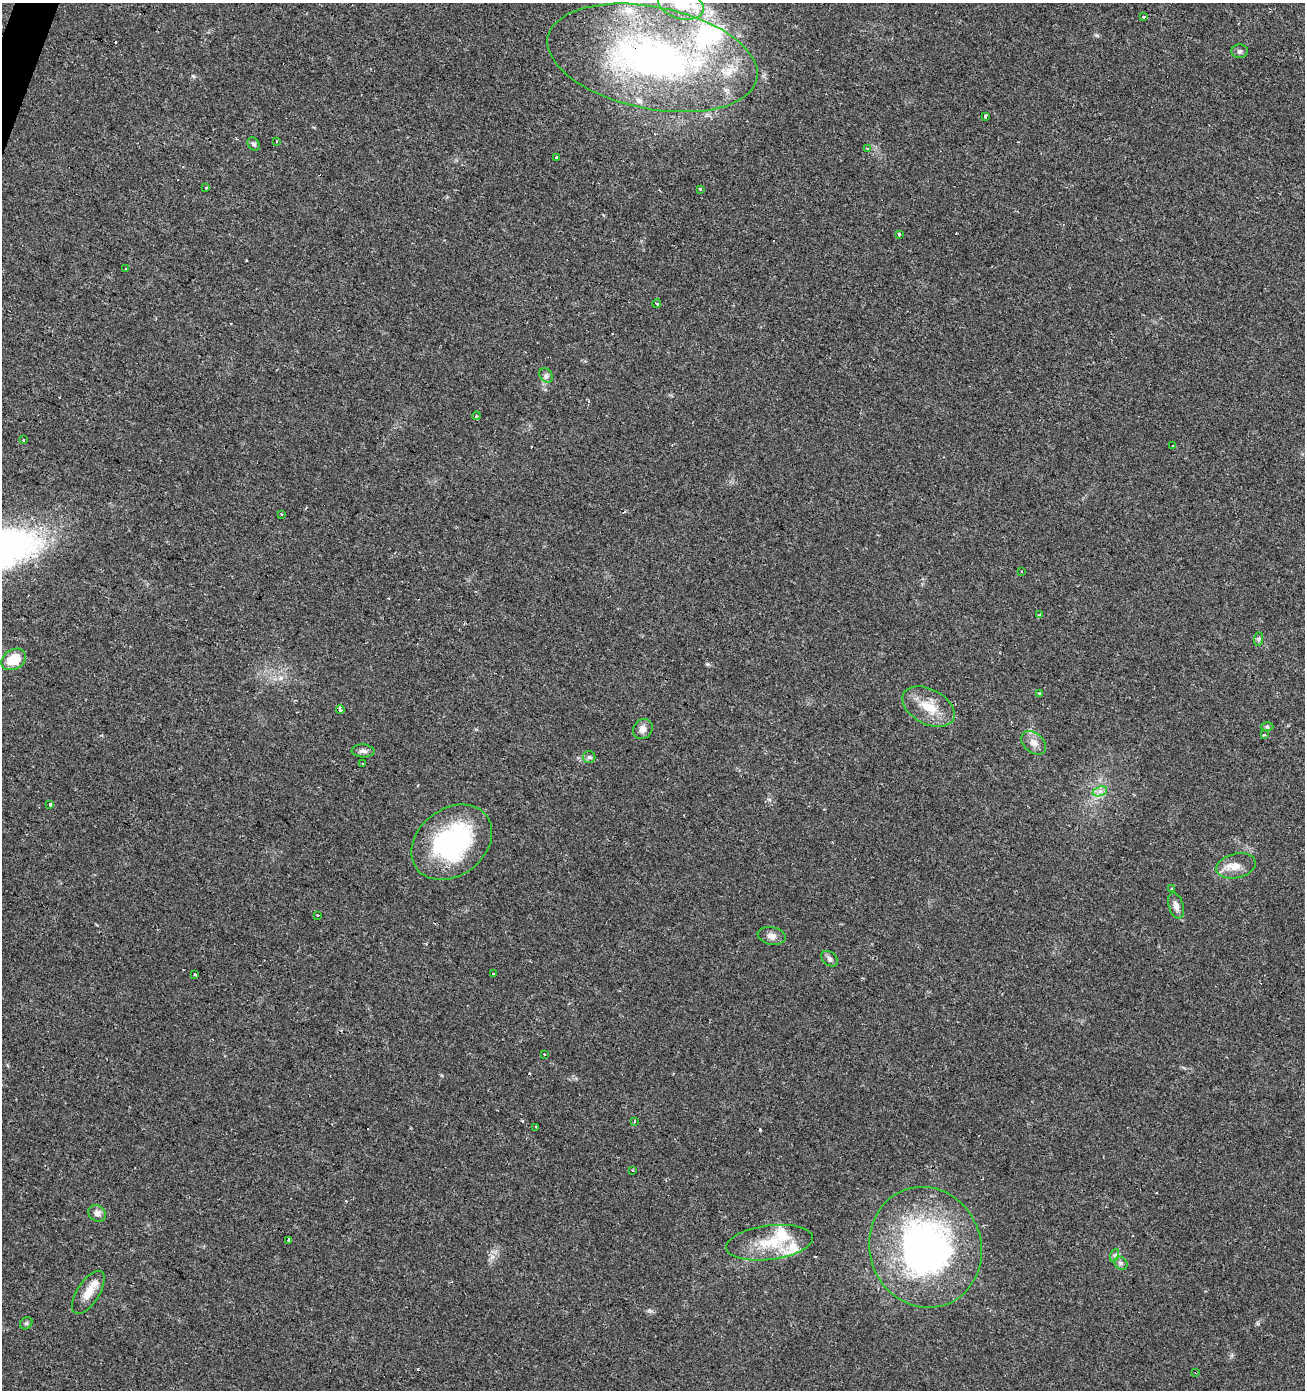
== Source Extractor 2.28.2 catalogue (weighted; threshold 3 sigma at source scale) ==
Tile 11 of 4 x 4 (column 3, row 3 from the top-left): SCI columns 2814-4116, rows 1396-2783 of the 5691 x 5558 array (HDU 1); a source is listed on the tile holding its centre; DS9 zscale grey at full resolution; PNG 1307 x 1392 px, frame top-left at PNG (2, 3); each listed source drawn as its Kron ellipse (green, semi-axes under 4 px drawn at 4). Shown black and unused: <1% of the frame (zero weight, under 2 of 3 exposures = <1% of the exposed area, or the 3 px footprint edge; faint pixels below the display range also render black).
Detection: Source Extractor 2.28.2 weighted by HDU 2 'WHT'; one run over the whole footprint, this tile lists its part. Background 0.0504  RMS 0.0045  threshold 0.0203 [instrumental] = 3 sigma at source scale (4.5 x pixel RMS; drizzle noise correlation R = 1.50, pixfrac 1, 0.0396/0.0396 arcsec/px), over >= 5 px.
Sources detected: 78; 1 inside a brighter object's white glare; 12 cosmic-ray / hot-pixel residue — neither listed nor drawn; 8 inside a brighter listed object's ellipse — not listed separately; the other 57 listed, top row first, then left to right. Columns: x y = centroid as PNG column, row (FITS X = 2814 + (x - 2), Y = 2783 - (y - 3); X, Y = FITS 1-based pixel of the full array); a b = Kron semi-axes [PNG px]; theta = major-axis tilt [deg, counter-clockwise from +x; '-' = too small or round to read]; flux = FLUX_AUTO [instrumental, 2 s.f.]
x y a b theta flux
681 5 23 14 -16 14
1144 17 4 3 - 1.3
1240 51 8 6 4 1.2
652 58 107 51 -11 170
985 116 3 3 - 5.3
277 141 3 2 - 0.52
254 144 7 5 -56 1.1
867 149 3 3 - 1.2
556 158 3 3 - 6.2
206 187 3 3 - 1.8
700 189 4 3 - 0.88
899 234 3 3 - 2.9
125 269 3 3 - 1.2
657 304 4 3 - 3.8
546 376 8 6 -53 1.3
476 416 4 3 - 0.45
23 440 3 3 - 1.9
1173 446 3 3 - 0.51
281 514 3 3 - 0.94
1022 571 3 2 - 0.45
1039 615 4 3 - 0.73
1259 639 7 4 89 0.84
14 659 13 10 31 10
1039 693 4 3 - 0.62
929 707 28 17 -28 11
340 709 4 3 - 4.8
1267 727 6 4 -2 0.69
643 729 11 9 48 2.7
1264 734 3 3 - 2
1034 743 14 9 -41 3.4
363 751 11 6 -3 1.8
589 757 6 6 - 0.94
362 764 3 2 - 0.49
1100 791 7 4 18 1.6
50 804 3 3 - 3.6
452 842 44 33 38 63
1236 866 20 12 13 5.6
1171 889 3 3 - 1.5
1176 906 13 7 -73 2.6
318 915 3 2 - 0.32
772 936 14 8 -11 2.5
829 959 9 6 -39 1.4
493 974 3 3 - 1.2
195 975 3 3 - 1.1
545 1054 3 3 - 1.2
634 1121 3 2 - 0.47
536 1127 3 3 - 4.1
633 1171 3 3 - 0.9
97 1213 9 7 -34 2.7
289 1240 4 3 - 5.4
769 1243 44 17 7 17
925 1247 61 56 -71 160
1115 1255 7 4 71 0.84
1121 1263 7 6 - 1.1
88 1292 24 11 57 6.8
26 1323 7 5 44 0.77
1196 1372 3 2 - 0.5
Overlapping masked pixels (flux is a lower limit): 2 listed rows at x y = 652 58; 1196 1372
Isophote crosses this tile's border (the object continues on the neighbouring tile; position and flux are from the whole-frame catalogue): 2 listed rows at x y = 681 5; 652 58
Unlisted compact peaks at least as high as the median listed source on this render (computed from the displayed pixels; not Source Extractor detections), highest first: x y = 707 664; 193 76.